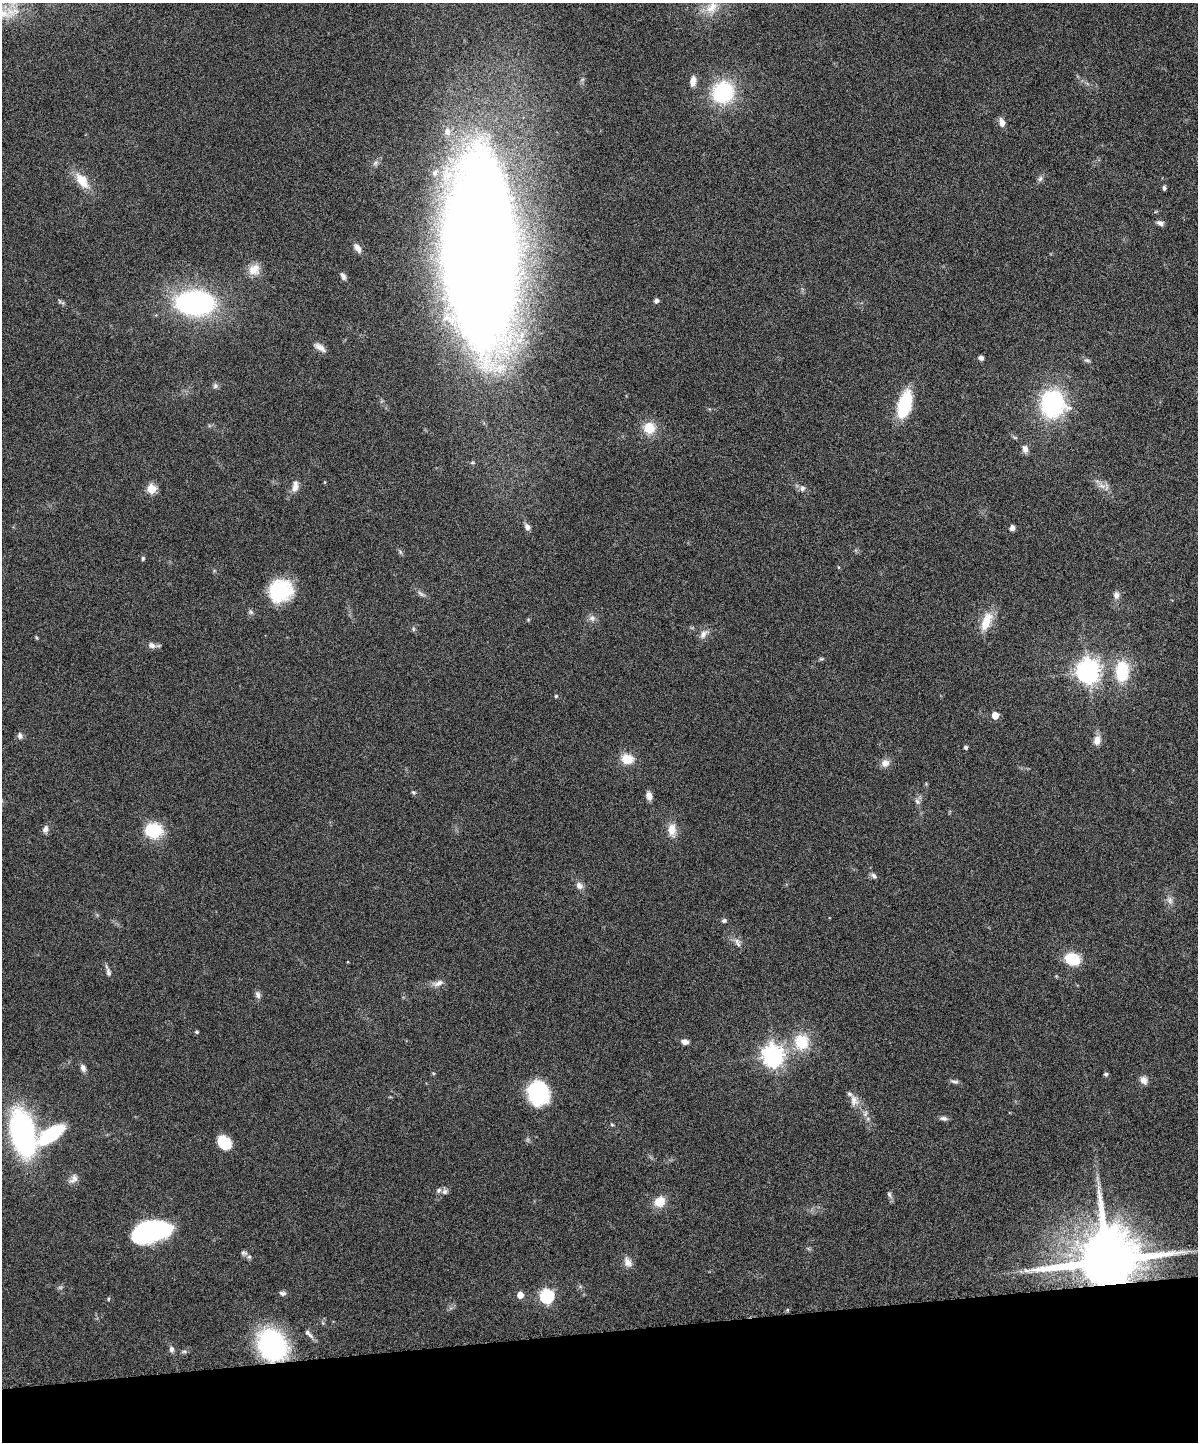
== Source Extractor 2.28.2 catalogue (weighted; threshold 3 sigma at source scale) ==
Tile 10 of 4 x 3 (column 2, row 3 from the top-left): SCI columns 1258-2453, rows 162-1601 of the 4909 x 4747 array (HDU 1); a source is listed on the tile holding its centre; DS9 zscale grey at full resolution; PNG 1200 x 1444 px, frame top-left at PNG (2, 3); no overlay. Shown black and unused: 8% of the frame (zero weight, under 6 of 12 exposures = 3% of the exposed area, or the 3 px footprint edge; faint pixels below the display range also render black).
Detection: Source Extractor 2.28.2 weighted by HDU 2 'WHT'; one run over the whole footprint, this tile lists its part. Background 0.0912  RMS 0.0045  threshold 0.0184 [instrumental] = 3 sigma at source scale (4.09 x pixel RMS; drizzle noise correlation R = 1.36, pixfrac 0.8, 0.05/0.05 arcsec/px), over >= 5 px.
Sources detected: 100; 1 too faint to see at this stretch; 1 inside a brighter object's white glare — not listed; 2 inside a brighter listed object's ellipse — not listed separately; the other 96 listed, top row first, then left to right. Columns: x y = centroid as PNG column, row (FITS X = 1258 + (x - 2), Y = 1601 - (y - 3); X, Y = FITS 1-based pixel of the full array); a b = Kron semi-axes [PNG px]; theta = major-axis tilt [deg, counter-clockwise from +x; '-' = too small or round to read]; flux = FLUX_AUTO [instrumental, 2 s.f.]
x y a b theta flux
712 7 20 13 43 6.9
693 81 11 6 83 2.9
723 92 17 16 - 37
1002 122 9 6 -72 2.7
447 132 12 8 -84 2.3
435 172 8 7 - 1.5
1040 179 8 6 73 1.1
82 180 23 13 -53 7.2
1164 188 6 4 -89 0.74
1160 223 9 6 -18 1.4
357 248 13 7 -55 2.2
480 253 114 41 -88 1900
254 269 15 13 41 4.9
343 276 10 6 -61 1.5
656 301 5 4 - 1.4
195 303 30 19 1 92
320 347 17 7 -35 2.5
981 358 5 4 - 1.7
1087 360 9 5 -20 0.9
215 386 8 6 89 1
1052 404 24 21 -82 51
904 405 20 10 75 31
649 428 15 14 - 7.4
1025 449 10 7 -70 1.9
325 482 4 3 - 0.33
1102 486 12 6 -18 2.2
295 487 15 7 79 2.7
802 488 8 7 - 1.4
151 489 5 5 - 19
527 527 9 6 -66 1.7
1012 528 7 5 83 1.5
143 558 6 4 78 0.62
280 591 25 22 30 25
1116 595 10 8 -85 1.8
251 612 7 5 -46 0.84
592 618 8 8 - 1.7
986 621 25 11 67 7.9
413 629 7 4 -90 0.63
703 634 15 8 51 2.3
152 645 9 8 - 1.8
821 659 6 4 -1 0.56
1088 671 8 7 - 360
1122 671 23 14 88 17
556 696 4 4 - 0.49
995 715 5 5 - 6
20 736 9 6 -86 1.3
1097 740 12 8 84 3.2
966 747 4 4 - 0.75
627 759 15 12 -5 6.2
885 763 12 10 0 2.6
413 792 7 3 -1 0.52
649 796 10 6 -74 2.4
917 801 9 6 -50 1.3
45 829 10 7 76 1.6
672 829 16 11 88 4.5
154 831 17 15 2 16
874 876 9 5 -50 1.1
579 886 10 8 -49 2.1
1170 900 11 7 -80 1.9
724 920 7 6 - 0.85
737 943 15 5 -66 1.8
1072 959 12 9 -17 17
108 972 11 6 -76 1.4
438 983 16 7 26 2.3
258 995 10 7 -81 1.4
196 1032 5 4 - 0.58
685 1042 9 6 -13 1.9
802 1042 19 17 -76 13
773 1056 8 7 - 260
83 1068 9 6 -69 1.6
1106 1074 5 5 - 0.72
1144 1080 11 8 -59 2.2
955 1081 12 4 -3 1
538 1093 21 17 -78 37
854 1101 16 10 -80 3.5
944 1118 10 6 -7 1.2
612 1125 5 3 - 0.44
23 1133 38 16 -77 120
51 1134 37 15 33 24
224 1143 13 10 -44 12
74 1179 14 9 54 2.3
445 1192 8 7 - 1.4
889 1194 8 5 -73 0.99
660 1201 15 13 37 5.4
156 1228 24 18 -8 53
244 1253 9 5 -8 1
1107 1261 17 14 11 4600
628 1262 13 9 -59 2.7
283 1293 9 6 -15 1.2
520 1295 5 5 - 4.9
547 1296 6 6 - 66
108 1299 5 4 - 0.46
308 1333 16 5 -47 1.8
272 1345 26 21 -54 70
171 1349 8 6 89 1.3
184 1351 7 4 0 0.72
Overlapping masked pixels (flux is a lower limit): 2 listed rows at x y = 1107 1261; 272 1345